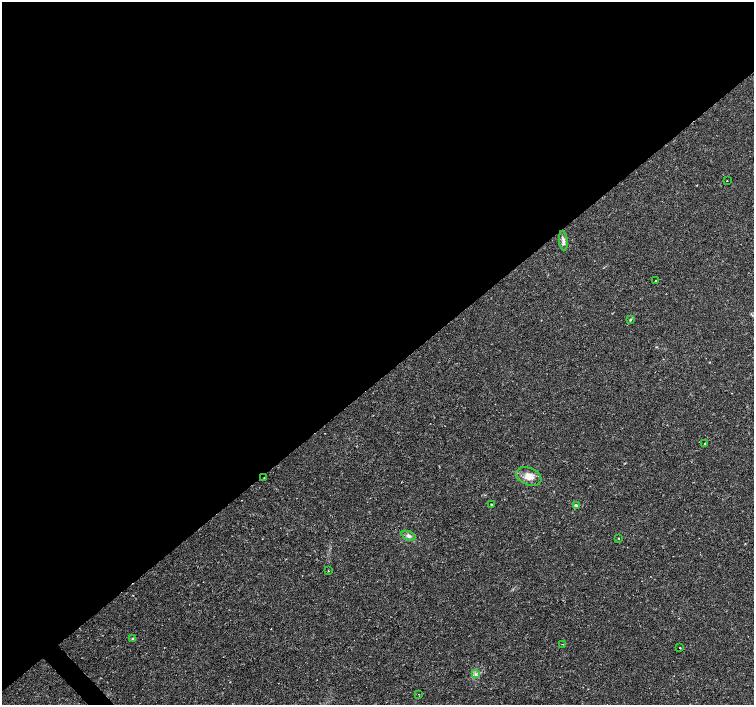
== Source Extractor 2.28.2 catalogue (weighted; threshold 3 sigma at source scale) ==
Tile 2 of 4 x 4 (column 2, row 1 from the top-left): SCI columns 1504-3006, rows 4367-5772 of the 6017 x 5985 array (HDU 1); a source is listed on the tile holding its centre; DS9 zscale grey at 2 x 2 block average (1 PNG px = mean of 2 x 2 image px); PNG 756 x 707 px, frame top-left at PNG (2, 2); each listed source drawn as its Kron ellipse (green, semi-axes under 4 px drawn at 4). Shown black and unused: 54% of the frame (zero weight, under 2 of 3 exposures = <1% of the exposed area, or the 3 px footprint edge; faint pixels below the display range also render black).
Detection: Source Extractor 2.28.2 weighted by HDU 2 'WHT'; one run over the whole footprint, this tile lists its part. Background 0.0308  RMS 0.0036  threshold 0.0164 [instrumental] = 3 sigma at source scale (4.5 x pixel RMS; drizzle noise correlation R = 1.50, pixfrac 1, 0.0396/0.0396 arcsec/px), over >= 5 px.
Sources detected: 17; all 17 listed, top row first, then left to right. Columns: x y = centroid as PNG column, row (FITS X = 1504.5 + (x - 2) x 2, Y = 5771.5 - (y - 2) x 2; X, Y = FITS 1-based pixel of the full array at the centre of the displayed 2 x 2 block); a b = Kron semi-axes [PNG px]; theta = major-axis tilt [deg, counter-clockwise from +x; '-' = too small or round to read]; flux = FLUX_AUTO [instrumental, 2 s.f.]
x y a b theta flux
727 181 2 2 - 0.36
563 241 10 4 -83 2.9
656 280 2 2 - 2.1
630 319 4 3 - 0.98
705 443 2 2 - 0.5
529 476 13 8 -23 7.9
264 478 2 2 - 0.4
491 504 2 2 - 0.59
576 505 4 3 - 1.2
408 536 7 4 -24 2.4
619 538 2 2 - 1.2
328 571 2 2 - 0.37
133 638 3 3 - 0.65
563 644 2 2 - 0.35
680 648 2 2 - 0.73
476 674 3 3 - 1.3
418 694 2 2 - 0.35
Diffuse or blended objects may show on this block-average render without a row.